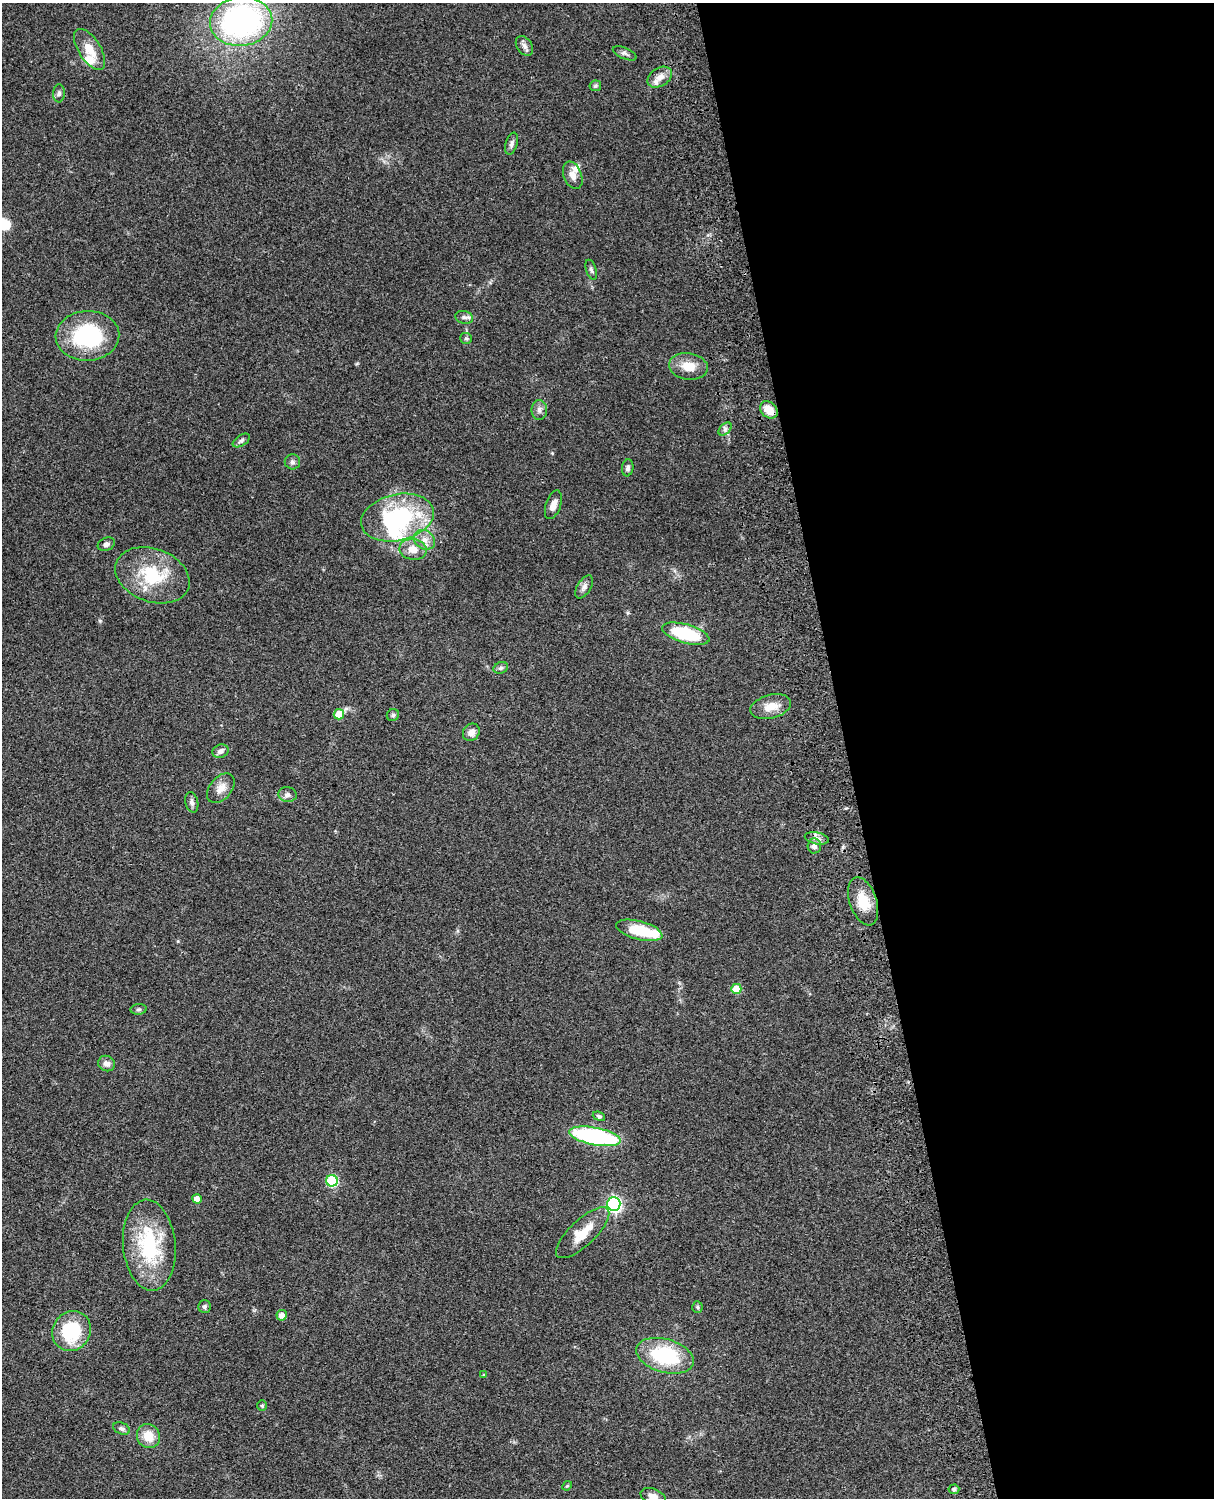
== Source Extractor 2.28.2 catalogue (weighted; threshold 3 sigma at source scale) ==
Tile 8 of 4 x 3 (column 4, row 2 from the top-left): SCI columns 3759-4970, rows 1773-3268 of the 5089 x 4927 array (HDU 1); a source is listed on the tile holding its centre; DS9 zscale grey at full resolution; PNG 1216 x 1500 px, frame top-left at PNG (2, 3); each listed source drawn as its Kron ellipse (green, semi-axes under 4 px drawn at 4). Shown black and unused: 30% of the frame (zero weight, under 3 of 4 exposures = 6% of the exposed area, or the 3 px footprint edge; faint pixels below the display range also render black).
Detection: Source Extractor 2.28.2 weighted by HDU 2 'WHT'; one run over the whole footprint, this tile lists its part. Background 0.0798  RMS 0.0058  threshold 0.0262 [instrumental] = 3 sigma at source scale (4.5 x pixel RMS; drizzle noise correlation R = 1.50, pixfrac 1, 0.05/0.05 arcsec/px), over >= 5 px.
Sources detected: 69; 3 inside a brighter object's white glare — neither listed nor drawn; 3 inside a brighter listed object's ellipse — not listed separately; the other 63 listed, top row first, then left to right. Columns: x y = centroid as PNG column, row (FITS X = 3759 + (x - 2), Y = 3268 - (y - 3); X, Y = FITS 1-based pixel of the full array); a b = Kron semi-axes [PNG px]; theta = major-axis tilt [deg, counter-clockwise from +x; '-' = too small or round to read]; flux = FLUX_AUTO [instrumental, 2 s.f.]
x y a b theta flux
241 21 31 24 7 160
524 46 11 7 -56 2.5
90 49 23 11 -57 10
625 53 13 5 -23 1.7
660 77 13 9 32 5.2
595 86 6 5 - 1
59 93 9 6 88 1.5
511 144 11 6 74 1.9
573 175 14 9 -69 4.3
591 270 10 5 -73 1.4
464 317 9 6 -15 1.9
87 336 32 25 3 52
466 338 6 5 - 0.96
688 366 19 13 -9 9.3
539 410 10 8 -90 2.6
769 410 10 7 -43 7.9
725 429 8 5 46 1.6
241 441 9 5 32 1.4
292 462 7 7 - 1.6
628 468 8 5 83 1.8
553 505 15 7 71 3.9
397 518 37 23 12 59
424 540 11 9 -36 4.3
106 544 9 6 23 1.7
413 549 13 10 -9 6.2
152 575 38 26 -20 31
584 587 13 6 57 2.5
686 634 24 9 -16 35
501 668 7 5 21 1.2
771 707 21 11 14 8.1
339 714 5 5 - 12
393 715 6 5 - 1.3
471 732 9 8 - 3.5
221 751 8 6 19 2.6
221 788 17 11 50 5.6
287 795 9 7 -9 2.2
192 802 10 6 -76 2.1
817 838 12 6 -11 2.6
814 846 7 6 - 2.9
863 901 25 13 -71 13
639 930 24 9 -15 19
736 989 5 5 - 13
139 1009 8 5 6 1.1
107 1063 9 7 -23 2.8
599 1116 6 4 -19 1
595 1136 26 8 -11 87
332 1181 6 6 - 51
197 1199 5 4 - 4.5
614 1204 7 6 - 140
583 1233 34 13 43 13
149 1245 45 26 -85 47
205 1307 6 6 - 1.3
697 1307 5 5 - 0.84
282 1315 5 5 - 4.1
72 1331 20 18 56 32
665 1356 29 16 -16 43
484 1375 4 3 - 0.52
262 1405 5 5 - 0.91
122 1429 8 5 -25 1.6
148 1436 12 11 - 9.6
567 1486 5 4 - 0.65
954 1489 5 5 - 0.87
653 1496 13 7 -19 3.5
Isophote crosses this tile's border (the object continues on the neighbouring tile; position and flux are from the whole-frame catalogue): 1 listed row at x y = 653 1496